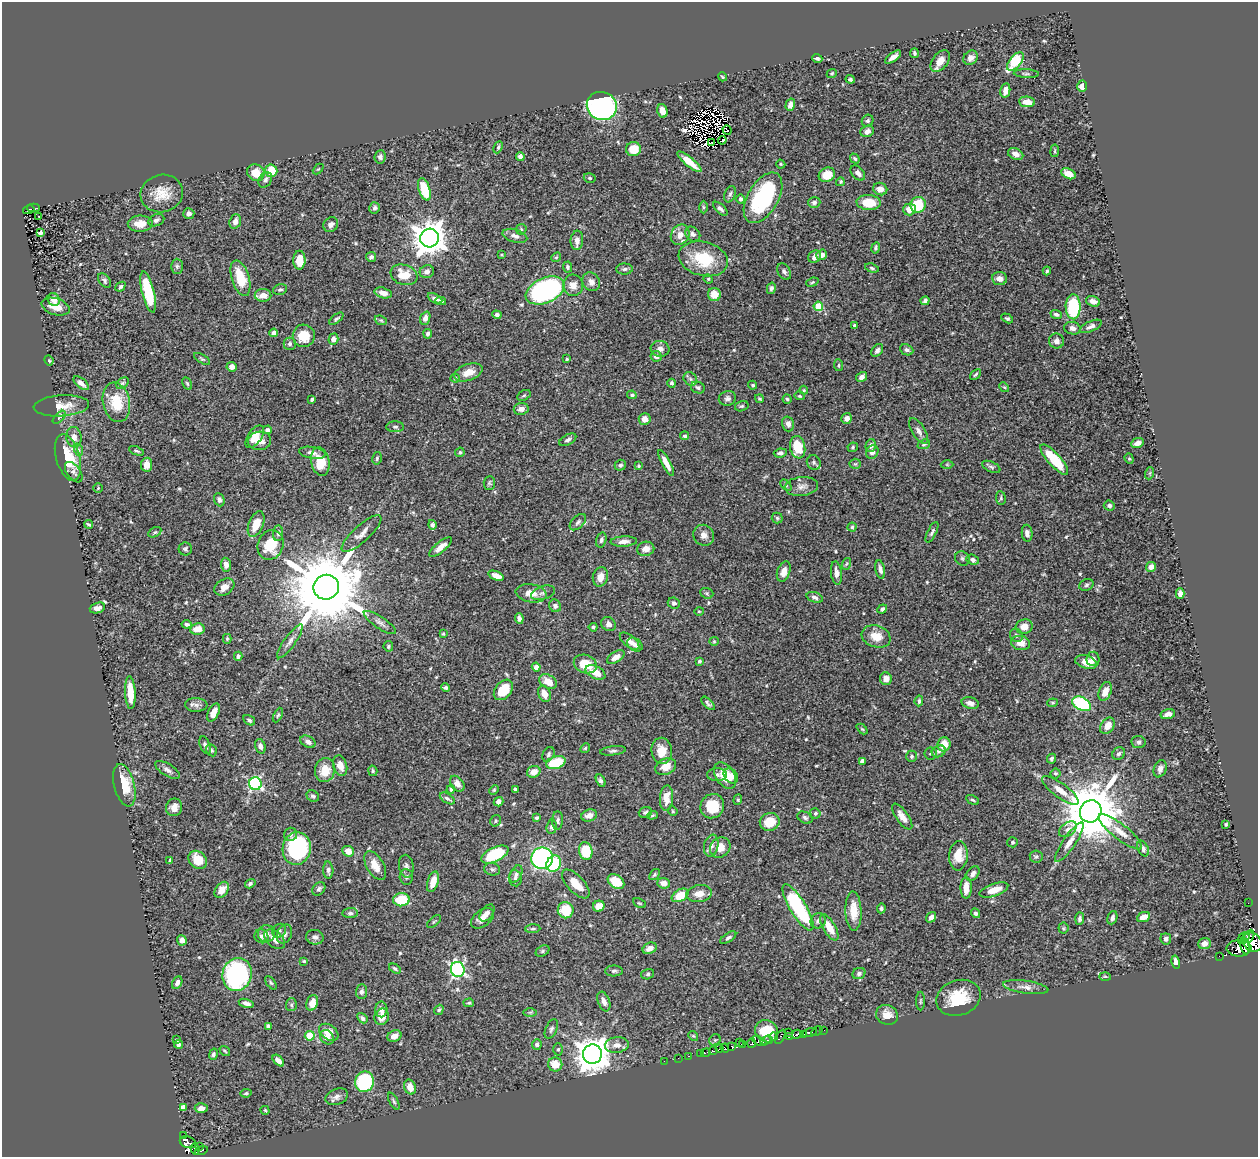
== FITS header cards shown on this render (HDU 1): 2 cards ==
NAXIS1  =                 1256
NAXIS2  =                 1155

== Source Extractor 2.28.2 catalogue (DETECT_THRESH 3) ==
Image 1256 x 1155 px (HDU 1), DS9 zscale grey, 1 PNG px = 1 image px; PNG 1260 x 1159 px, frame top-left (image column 1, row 1155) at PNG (2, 2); each listed source drawn as its Kron ellipse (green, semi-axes under 4 px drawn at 4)
Background 0.426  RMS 0.018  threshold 0.0529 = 3 sigma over >= 5 px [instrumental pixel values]
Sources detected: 572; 13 with non-positive FLUX_AUTO (blend fragments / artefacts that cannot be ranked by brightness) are neither listed nor drawn; of the other 559, the 500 brightest by FLUX_AUTO listed and drawn (59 fainter detections omitted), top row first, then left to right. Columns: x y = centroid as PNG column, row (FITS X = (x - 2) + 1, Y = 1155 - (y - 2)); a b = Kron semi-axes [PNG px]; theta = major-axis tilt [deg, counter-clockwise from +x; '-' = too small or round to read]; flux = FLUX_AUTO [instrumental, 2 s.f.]
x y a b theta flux
914 53 5 4 - 2.2
893 57 9 4 37 6.6
817 58 5 4 - 2.2
971 58 8 6 43 5.4
940 61 12 7 52 13
1015 61 11 5 50 52
832 73 5 4 - 1.3
1026 74 13 3 -3 2.2
722 77 5 3 - 1.3
850 79 5 4 - 1.8
1082 86 5 5 - 6.1
1005 91 7 5 79 6.6
1027 102 8 5 -6 11
790 105 6 4 74 6.1
602 106 15 14 - 250
662 111 7 5 -74 12
868 121 6 5 - 2.6
727 130 5 3 - 1.3
867 131 7 5 20 5.5
722 140 4 2 - 1.6
712 143 3 2 - 1.4
498 147 6 3 66 1.8
634 149 7 7 - 20
1055 151 6 3 82 1.3
1016 154 8 5 -24 7.3
520 156 4 4 - 3.6
380 157 6 5 - 3.4
855 159 5 3 - 2
689 162 15 4 -39 17
781 164 5 4 - 1.4
318 169 6 4 43 1.4
271 171 6 6 - 29
256 173 9 8 - 18
858 173 9 5 -47 5.2
1068 174 8 5 -26 13
827 175 8 7 - 19
590 178 6 4 -17 1.8
265 180 8 6 57 3.8
840 182 4 4 - 1.8
424 189 12 5 -72 43
880 189 7 6 - 8.1
162 194 21 18 14 23
730 194 8 5 69 2.8
763 198 28 15 59 110
740 199 4 4 - 2.4
814 202 6 5 - 3
869 202 12 7 -4 26
918 205 8 7 - 39
703 207 6 4 -89 1.9
33 208 6 2 -2 3.8
375 208 6 5 - 3.4
720 209 9 4 -42 3.4
909 209 6 6 - 13
29 210 6 3 13 14
189 214 5 5 - 4.4
39 217 2 2 - 1.4
156 220 8 6 22 3.6
235 221 7 5 70 6.2
140 224 12 8 2 13
331 224 8 6 44 5.2
521 229 5 5 - 1.6
40 232 4 3 - 3.9
693 234 8 6 -43 4.2
680 235 11 9 58 11
515 236 13 6 -16 5.9
430 238 9 9 - 2200
577 240 10 6 85 8.1
876 248 5 3 - 1.9
501 255 3 2 - 1.4
822 255 5 5 - 7
371 257 5 4 - 3
556 257 5 4 - 1.5
815 257 7 5 45 6.6
703 259 25 17 -15 50
299 260 9 6 89 21
177 266 7 6 - 2.9
567 267 5 4 - 2.4
872 268 7 4 -17 2.1
624 269 8 5 1 2.8
1047 271 4 3 - 1.5
427 272 7 6 - 5.1
784 272 9 6 -63 3.5
404 275 14 10 -19 23
240 278 18 8 -73 31
708 279 5 4 - 1.3
999 279 7 6 - 6.8
104 281 8 5 -52 2.7
591 282 10 8 -54 6.3
812 282 6 4 22 1.5
573 285 10 10 - 9.9
120 287 5 4 - 2.1
771 288 6 4 76 2.7
280 290 7 5 14 2.5
545 290 20 12 23 280
148 292 21 6 -76 61
383 293 9 5 -16 8.4
714 294 6 6 - 14
263 295 8 6 0 11
435 298 8 4 -27 4.4
54 299 7 6 - 8
441 301 5 4 - 3.1
925 301 4 4 - 3.3
1093 301 7 5 -18 6.5
818 306 5 4 - 47
55 307 14 8 -18 14
1073 307 12 7 -89 87
1056 314 6 4 -22 2.8
497 315 4 4 - 3.1
425 318 7 5 69 6.1
1007 318 6 4 -30 2.1
336 319 8 4 38 2.2
381 320 6 4 -20 1.7
854 325 3 3 - 1.8
1091 326 11 5 25 4.3
1072 328 8 6 -13 5
274 333 4 4 - 4.8
428 334 5 4 - 2.5
304 336 11 11 - 21
333 339 5 5 - 6.1
1057 341 7 7 - 4.9
290 344 6 6 - 2.8
660 349 9 8 - 5.6
877 350 7 5 52 3.8
907 350 7 5 -25 3.1
656 356 5 5 - 5.1
202 359 9 3 -31 1.8
567 359 3 3 - 1.4
49 361 5 4 - 1.7
839 365 6 3 -83 1.5
232 367 5 5 - 7
468 372 14 8 19 14
975 374 6 3 42 1.9
862 377 5 4 - 6
455 378 4 4 - 1.6
690 379 7 6 - 3.1
81 383 9 4 -40 6.1
122 383 7 5 40 2
187 383 6 3 -63 1.7
672 383 4 4 - 2.5
753 385 4 4 - 1.8
1004 387 5 4 - 1.5
698 388 7 5 -21 3.1
804 390 4 4 - 1.3
524 395 7 4 29 1.9
632 395 5 4 - 2.3
799 396 5 4 - 1.4
727 398 8 7 - 3.7
312 399 4 3 - 1.9
759 399 4 3 - 1.4
787 399 5 4 - 1.9
116 402 20 13 -79 33
61 406 28 10 4 19
742 406 7 5 16 2.1
521 409 7 6 - 6.1
59 417 8 3 45 1.8
847 418 5 5 - 5.4
645 419 6 6 - 9
788 424 7 6 - 5
395 427 9 5 0 2.9
267 430 4 4 - 3
919 431 14 6 -58 5.5
685 436 4 4 - 2.2
74 437 10 7 -82 7.6
255 437 13 7 56 12
568 440 9 5 29 3.7
260 441 11 9 3 11
1137 443 6 5 - 6.9
924 444 6 4 22 2.1
871 446 6 5 - 4.8
798 447 11 7 -80 35
853 447 5 4 - 1.7
79 450 6 4 -70 1.9
136 451 8 3 -20 1.8
460 452 5 4 - 1.9
872 452 7 6 - 4.3
312 453 13 6 -8 5.6
780 453 6 4 7 4
68 457 24 12 -74 43
377 458 6 4 76 1.8
1129 459 5 4 - 1.5
1054 460 19 6 -48 43
320 462 14 9 -79 27
666 463 14 4 -61 9.9
814 463 7 6 - 3.2
855 464 5 5 - 1.6
947 464 6 4 -1 1.4
147 465 7 5 83 11
620 465 6 5 - 2.8
638 466 4 3 - 1.4
991 467 10 5 -25 3.1
74 472 12 6 -53 4.4
1150 473 6 4 71 1.3
489 483 7 5 85 2.1
786 485 6 4 -44 1.6
801 486 16 9 6 7.9
98 488 5 5 - 1.5
1001 498 7 5 -82 2
219 500 7 5 -68 3.4
1109 506 5 5 - 3.4
777 518 5 5 - 2
578 522 10 6 45 3.6
89 524 4 3 - 1.9
256 524 13 7 67 20
432 525 5 4 - 2.6
852 527 4 4 - 1.6
155 532 7 4 29 1.8
932 532 11 4 64 3.1
278 533 8 5 85 3.2
1027 533 8 5 -85 5.3
362 534 26 8 42 9.2
704 535 11 10 - 7
601 540 8 5 73 2.9
624 541 13 5 3 6.4
270 545 15 12 66 33
441 547 14 5 39 10
185 549 6 6 - 2.7
646 549 8 7 - 7.9
962 558 7 6 - 2.6
973 560 6 5 - 3.1
846 564 6 4 70 1.6
226 565 7 5 -83 7.1
1151 567 5 4 - 6.8
880 569 9 4 -78 4.7
784 571 10 6 71 8.4
836 573 12 5 -83 6.8
496 576 8 4 -20 8.7
600 577 10 7 74 9.3
1086 585 7 5 20 2.5
224 587 11 7 32 9.6
326 587 13 12 - 18000
531 593 15 9 -9 13
543 593 12 6 18 4.2
707 593 7 5 -21 2
1180 594 5 4 - 4.6
815 597 8 5 -18 3.9
674 603 6 5 - 2.9
555 606 6 5 - 3.4
97 608 8 5 19 7.3
882 609 5 4 - 2.9
699 611 4 4 - 1.3
519 618 5 4 - 4.6
380 623 19 6 -34 5.8
187 624 5 3 - 2.8
608 624 8 6 -39 4.8
593 627 4 3 - 1.9
1024 627 8 7 - 11
197 629 7 5 7 13
443 634 4 4 - 1.3
1016 635 7 6 - 2.8
876 636 15 10 -19 17
227 639 5 4 - 1.5
290 641 20 5 54 7.1
630 641 11 5 -39 6.8
714 641 5 4 - 1.4
1021 643 9 7 -8 9.4
635 645 8 6 -35 4.8
388 646 5 4 - 1.8
238 656 4 4 - 3.2
616 657 10 5 33 7.6
1093 659 7 6 - 4.7
699 661 3 3 - 1.8
1086 662 11 6 -16 12
585 664 12 9 -20 25
536 667 4 4 - 5.1
595 672 10 6 -26 16
886 679 6 6 - 9.4
548 681 9 6 -30 14
446 688 4 4 - 2.5
503 690 12 8 50 29
1105 691 10 6 68 8.9
130 693 16 5 -87 24
544 694 8 6 -67 9.7
919 701 5 3 - 1.9
708 703 8 4 -46 2.9
970 703 9 5 -15 5.6
1052 703 5 3 - 1.5
1082 704 10 6 -28 94
196 705 11 7 -2 4.9
213 713 10 5 64 11
1168 714 7 5 14 4.8
278 715 8 4 64 1.9
249 720 6 4 -32 2.6
1107 726 9 6 54 13
862 729 6 4 -44 1.4
308 742 8 5 -28 5
1139 742 7 6 - 2.8
944 744 7 6 - 20
205 745 9 5 -69 3.7
260 746 7 5 -72 4.3
585 748 5 4 - 1.5
211 750 6 5 - 2.1
613 751 13 4 7 3
662 751 13 10 -84 17
939 751 7 5 28 3.3
930 753 6 6 - 2.6
548 754 8 5 61 3
1119 754 7 6 - 3.2
912 756 6 5 - 2.2
1051 759 5 4 - 2.1
862 761 4 4 - 7.3
556 763 10 6 18 46
340 765 10 7 -73 11
666 767 11 7 26 12
1160 769 9 6 71 5.9
167 770 14 6 -32 5.1
325 770 12 10 78 23
373 771 5 4 - 1.9
534 772 7 5 24 10
1055 773 5 5 - 2
717 775 10 6 -1 3.2
725 775 14 9 -57 21
731 776 8 6 -46 11
601 781 6 4 -62 3
255 784 6 6 - 190
457 784 9 6 -53 6.3
124 785 22 10 -76 30
451 789 4 3 - 1.9
494 790 5 4 - 1.3
515 790 4 3 - 2.3
1060 790 22 7 -37 12
313 796 6 5 - 2.7
447 798 8 4 -31 3
666 798 13 6 85 15
738 800 5 4 - 1.6
973 800 7 3 -26 1.7
498 802 5 4 - 5.9
712 806 12 11 - 39
174 807 9 8 - 8.9
673 811 5 4 - 1.3
1091 811 11 10 - 8800
645 812 6 5 - 2.5
815 813 5 5 - 2.1
589 815 8 6 17 8.1
652 815 5 4 - 1.6
902 817 15 6 -55 9.8
537 818 4 3 - 2.1
805 818 8 5 -28 2.8
558 820 9 5 87 3.3
495 821 6 5 - 1.9
770 822 10 9 - 21
1226 824 3 3 - 1.8
552 827 7 5 85 3.7
1068 829 10 6 36 5.1
1120 832 27 7 -38 14
291 834 7 6 - 3.4
1012 842 5 5 - 2.1
1069 842 23 6 56 11
711 846 11 7 78 5.3
720 847 11 9 45 13
297 848 16 14 78 110
1143 848 8 5 -65 3.7
348 851 6 5 - 13
586 851 9 6 -77 46
495 854 15 7 25 65
958 856 14 9 85 17
1036 856 6 6 - 2.6
542 858 11 10 - 260
170 860 4 3 - 1.6
198 860 10 8 -40 23
554 864 8 7 - 65
375 865 16 8 -60 14
406 866 11 7 -79 4.3
492 869 8 6 -12 2.8
328 870 8 5 -87 3.8
516 874 9 5 66 3.9
973 874 8 5 53 4.8
655 875 6 4 52 2
406 877 8 6 -85 2.8
515 878 8 6 -83 3.4
433 882 11 5 73 12
616 882 9 6 -36 27
663 883 6 5 - 8.6
250 884 5 4 - 2.8
576 884 18 8 -47 20
966 888 11 5 -90 14
319 889 7 5 49 3.1
222 890 9 6 53 12
994 890 15 6 19 17
699 894 13 8 8 11
680 895 9 6 30 25
401 900 8 6 5 40
639 903 7 3 -26 1.3
1248 903 2 2 - 3.1
599 906 6 5 - 13
798 907 26 8 -58 120
881 908 5 4 - 1.9
566 910 8 8 - 32
853 911 19 8 -87 19
350 913 8 5 5 2.7
487 913 10 5 52 4.4
976 913 5 4 - 3.3
931 917 5 4 - 5.5
1143 917 7 5 24 9.4
483 918 13 8 38 7.8
1112 918 7 5 70 3.6
1080 919 6 4 89 2.7
434 921 8 3 39 1.4
818 921 8 7 - 4.3
829 927 14 6 -59 18
1063 928 5 5 - 1.8
533 929 7 4 4 2.1
279 931 7 6 - 3.3
266 934 8 8 - 5.3
284 934 10 7 65 4.7
261 936 7 6 - 3.5
1249 936 7 4 63 150
315 937 9 7 -10 4
728 938 9 4 34 2.8
1244 938 7 5 49 97
275 939 12 7 -41 11
1166 939 5 5 - 4.8
182 940 5 5 - 6.4
1252 942 11 8 -42 480
1204 943 6 5 - 6.4
1245 946 8 3 -77 330
650 948 7 5 25 7.3
1239 948 12 8 0 330
543 951 7 5 29 2.3
1220 956 2 2 - 3
304 961 4 3 - 1.4
1176 962 6 4 -75 5.1
395 969 6 4 -33 2.2
458 969 7 7 - 250
614 971 9 5 1 2.9
859 973 6 5 - 3.2
237 974 17 14 75 220
648 974 6 5 - 2.2
1105 977 6 4 -2 1.5
177 983 7 4 61 4.5
271 983 8 4 -54 1.6
1026 987 23 6 -8 8.1
361 992 7 5 87 3.7
958 998 23 17 19 34
604 1001 10 6 -69 6.9
920 1001 9 3 89 1.6
246 1003 8 4 -15 5.1
312 1003 8 5 69 9.7
469 1003 5 4 - 1.7
291 1005 6 5 - 2.4
381 1009 8 6 90 5.7
439 1010 5 4 - 1.9
530 1012 6 4 1 1.8
887 1015 11 9 -28 11
382 1017 8 7 - 13
362 1018 6 4 -48 3.2
268 1026 4 4 - 2.9
551 1029 10 5 66 3.3
824 1030 3 2 - 1.9
767 1031 12 11 - 9.3
817 1031 6 3 33 14
329 1032 11 7 -35 12
789 1032 4 2 - 18
809 1032 7 3 16 29
797 1034 5 4 - 83
803 1034 4 2 - 30
310 1036 5 5 - 39
394 1036 7 5 24 8.8
693 1036 5 4 - 1.4
327 1037 8 6 -46 7.6
773 1037 4 2 - 28
780 1037 8 3 60 36
789 1037 3 2 - 8.4
177 1040 4 3 - 1.5
715 1040 6 5 - 2
767 1040 6 3 18 55
759 1041 8 3 -26 61
739 1042 3 2 - 12
751 1043 4 2 - 13
179 1044 4 4 - 2.6
537 1044 5 5 - 3.2
742 1044 3 2 - 20
617 1045 12 7 6 7.8
732 1046 3 3 - 65
725 1048 4 2 - 47
558 1049 6 5 - 2.4
720 1049 3 2 - 72
225 1051 6 3 -36 1.3
713 1051 4 3 - 51
706 1053 4 2 - 11
213 1054 5 4 - 2.6
592 1054 10 9 - 2300
700 1054 3 2 - 4.5
688 1056 3 2 - 11
678 1058 2 2 - 1.8
278 1061 7 4 -45 5.4
664 1061 2 2 - 2.5
555 1064 7 7 - 19
364 1082 10 9 - 90
410 1087 8 5 -66 12
246 1093 5 3 - 1.8
337 1097 12 7 20 5.5
394 1101 9 3 -62 2.1
183 1107 4 4 - 4.3
201 1108 6 5 - 5.7
265 1110 4 3 - 1.4
183 1135 3 2 - 8.3
188 1142 8 5 -18 130
200 1146 2 2 - 5.5
195 1149 5 2 - 1.4
201 1151 6 3 18 39
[59 fainter detections neither listed nor drawn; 13 non-positive-flux detections neither listed nor drawn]